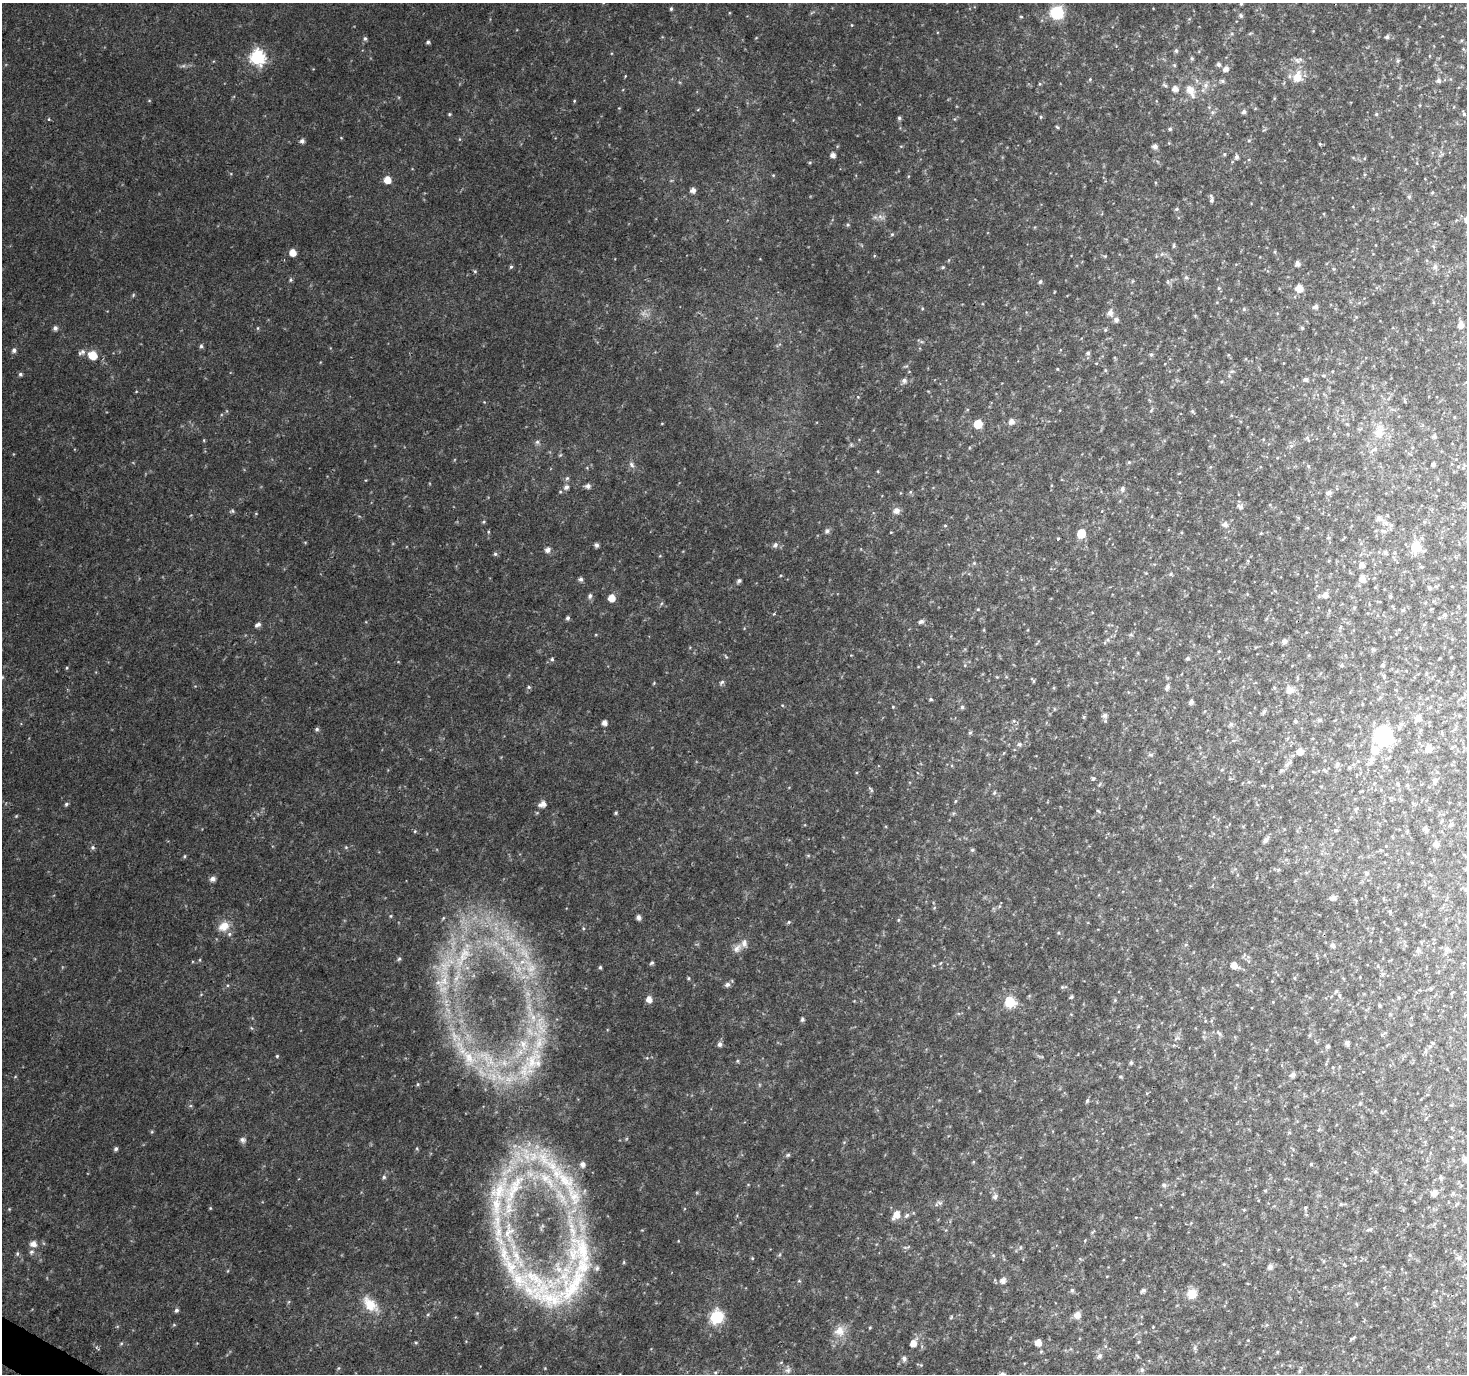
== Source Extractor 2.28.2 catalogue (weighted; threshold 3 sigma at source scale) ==
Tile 7 of 4 x 4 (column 3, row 2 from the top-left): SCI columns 2931-4395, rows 2937-4308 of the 5865 x 5939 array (HDU 1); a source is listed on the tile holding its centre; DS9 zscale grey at full resolution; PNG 1469 x 1376 px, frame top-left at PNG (2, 3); no overlay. Shown black and unused: <1% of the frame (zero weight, under 2 of 3 exposures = <1% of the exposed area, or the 3 px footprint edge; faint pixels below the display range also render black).
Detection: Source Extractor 2.28.2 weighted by HDU 2 'WHT'; one run over the whole footprint, this tile lists its part. Background 0.0253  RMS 0.0055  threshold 0.0249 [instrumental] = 3 sigma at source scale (4.5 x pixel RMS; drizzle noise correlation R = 1.50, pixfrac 1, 0.0396/0.0396 arcsec/px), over >= 5 px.
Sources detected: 451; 9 too faint to see at this stretch — not listed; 29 inside a brighter listed object's ellipse — not listed separately; the other 413 listed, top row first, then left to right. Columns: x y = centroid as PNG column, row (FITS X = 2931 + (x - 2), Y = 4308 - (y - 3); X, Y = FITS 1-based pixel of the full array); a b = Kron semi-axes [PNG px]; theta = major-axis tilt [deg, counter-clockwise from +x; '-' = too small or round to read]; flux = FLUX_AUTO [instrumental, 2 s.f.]
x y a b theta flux
1241 4 4 3 - 0.69
671 9 5 4 - 0.93
1057 13 10 9 - 31
1241 16 6 5 - 1.2
1021 17 5 3 - 0.58
852 25 4 4 - 0.53
1250 33 6 3 20 0.6
1387 37 6 5 - 1.4
756 38 5 3 - 0.43
365 39 6 5 - 1.3
428 42 4 4 - 1.1
1176 51 5 4 - 1.3
257 57 7 7 - 130
1192 58 5 5 - 0.96
1298 60 13 8 9 3
1398 61 7 6 - 1.1
1218 64 5 5 - 1.6
1174 65 5 4 - 0.76
1226 69 6 5 - 3
625 76 5 3 - 0.46
1297 77 12 10 71 9.7
1090 79 5 4 - 0.68
1222 81 6 5 - 1.1
1438 81 6 6 - 1.9
1040 84 5 4 - 0.66
1165 85 8 5 -36 1.2
1206 85 8 8 - 2.8
1175 89 6 6 - 3.7
1190 91 20 11 -63 7.5
149 101 5 3 - 0.48
574 101 4 3 - 0.55
619 108 4 4 - 0.43
1212 112 7 5 20 1.3
1244 112 5 4 - 1.9
449 114 5 4 - 0.69
1376 114 5 4 - 0.93
1464 114 6 4 -70 0.95
1041 117 5 4 - 0.69
899 118 5 5 - 1.1
49 119 4 3 - 0.51
955 119 6 4 90 0.59
1057 127 5 4 - 0.78
1170 129 5 4 - 1.1
341 138 5 3 - 0.42
459 139 5 3 - 0.6
1249 140 5 5 - 0.77
302 141 5 5 - 2
1320 144 4 4 - 0.7
901 146 5 3 - 0.53
1155 146 5 5 - 2.7
1224 154 5 4 - 0.8
833 155 5 5 - 3
1236 157 6 5 - 1.6
1364 158 5 3 - 0.61
810 162 5 3 - 0.62
773 175 5 4 - 0.59
908 176 5 3 - 0.48
387 180 6 6 - 7.3
693 190 5 5 - 3.1
1432 192 5 4 - 0.67
1409 197 6 5 - 1.1
1211 200 7 6 - 1.5
1176 209 5 4 - 0.9
1324 214 4 3 - 0.46
881 217 12 6 -27 2.5
848 225 5 5 - 0.97
892 234 5 5 - 0.82
1174 246 6 4 89 0.85
293 252 5 5 - 6.9
1275 252 5 3 - 0.65
1162 254 6 5 - 1.1
874 256 5 3 - 0.48
1105 256 4 4 - 0.63
1297 264 5 5 - 2.8
511 267 5 4 - 0.92
943 267 5 4 - 0.72
1435 267 8 7 - 2.3
1333 269 6 4 -88 0.69
475 271 5 4 - 0.76
1186 277 7 6 - 1.3
290 280 7 4 84 0.94
1132 281 5 3 - 0.58
1040 282 5 5 - 1.2
1168 282 7 5 -49 1.1
1219 288 5 5 - 0.77
1299 288 6 6 - 8.8
1054 292 4 2 - 0.37
133 295 5 5 - 0.74
1315 307 5 5 - 2.2
922 308 5 4 - 0.66
1244 309 5 5 - 1
1110 313 11 9 83 3.3
1461 325 6 5 - 4.1
55 328 5 5 - 2
258 328 5 3 - 0.62
1302 328 5 5 - 0.73
1105 330 5 5 - 0.76
201 346 6 5 - 1.1
14 350 6 6 - 1.7
82 352 10 7 29 2.3
1088 353 6 5 - 1.4
93 355 7 7 - 12
1151 355 6 5 - 1
1096 363 4 3 - 0.38
1057 369 4 4 - 0.5
1105 370 6 4 -72 0.67
20 374 5 5 - 1.2
1323 375 6 4 5 0.85
1305 379 6 4 -1 1.9
904 380 7 6 - 2.2
1221 381 5 3 - 0.64
136 392 5 3 - 0.47
858 397 4 4 - 0.49
1405 401 6 4 -89 0.68
1151 410 7 4 58 0.87
1192 411 6 4 -45 0.8
1454 417 4 2 - 0.38
1011 421 6 6 - 3.3
662 423 4 3 - 0.44
978 424 6 6 - 16
1347 424 7 4 -43 0.91
1379 432 22 15 66 12
1434 436 5 4 - 1.5
1307 438 7 5 -60 1.1
1263 439 4 3 - 0.47
204 440 5 3 - 0.5
537 442 8 6 -15 1.5
851 445 5 5 - 0.87
1291 446 6 6 - 1.3
560 455 6 4 44 0.68
1129 462 5 5 - 0.75
1433 464 4 4 - 1.6
632 465 11 6 -62 2.2
1308 466 5 4 - 0.75
1463 468 6 4 18 0.62
878 471 5 4 - 0.58
567 478 6 5 - 1.1
588 486 6 5 - 2.4
566 487 7 6 - 2.5
1122 489 7 6 - 1.9
910 492 6 5 - 0.9
1329 493 6 5 - 2.3
1240 507 7 6 - 2
232 511 7 5 15 0.96
896 511 9 8 - 3.4
256 513 5 3 - 0.44
1379 518 10 7 -27 2.6
484 522 5 5 - 0.81
1225 524 7 6 - 2.6
945 525 5 3 - 0.53
827 531 8 6 78 1.5
1384 531 11 6 -7 1.9
488 532 5 3 - 0.6
891 532 4 2 - 0.43
1081 533 6 5 - 17
1058 538 3 3 - 2.4
1328 538 5 3 - 0.58
596 545 5 4 - 1.8
775 545 8 7 - 2
1416 547 7 6 - 32
547 550 6 5 - 2.7
1385 552 6 5 - 1.4
495 554 6 5 - 1.1
1248 561 4 4 - 1.2
974 563 5 4 - 0.71
1362 565 5 5 - 3.2
1146 573 4 4 - 0.48
1171 574 6 5 - 0.87
781 575 5 3 - 0.53
581 579 5 5 - 1.7
1362 579 7 6 - 4.2
739 581 6 4 40 1.4
1375 587 4 4 - 0.51
1430 588 7 5 -64 1.1
1325 595 9 8 - 2.8
590 596 7 5 75 1.6
612 598 6 6 - 7.2
661 603 7 4 45 0.83
978 609 5 4 - 0.51
1329 610 5 3 - 0.43
1403 610 6 5 - 1.1
774 614 4 3 - 0.8
1445 615 6 5 - 1.4
568 618 5 4 - 1.5
921 621 7 5 24 1.6
257 625 8 5 35 1.9
984 630 5 3 - 0.49
1131 635 6 4 -18 0.72
1107 640 5 5 - 0.99
1284 641 7 6 - 1.8
1373 649 6 5 - 0.8
1219 651 4 4 - 0.6
726 657 7 4 -58 0.7
1451 657 3 2 - 0.41
1188 658 5 5 - 1.1
1439 658 4 2 - 0.36
552 659 5 4 - 0.97
965 665 5 3 - 0.59
1342 665 5 5 - 0.83
1383 665 4 4 - 1.1
67 668 5 4 - 0.67
1384 676 5 5 - 0.75
2 677 5 4 - 0.69
997 677 5 3 - 0.48
1297 678 6 3 -72 0.62
1033 681 7 4 -66 0.8
722 682 8 5 56 1.4
654 683 5 3 - 0.5
529 687 5 4 - 0.87
1167 687 6 5 - 2
1290 690 11 10 - 4.2
1380 697 5 5 - 0.85
931 699 5 4 - 0.89
1191 702 5 4 - 1.9
782 705 4 3 - 0.53
893 707 4 4 - 0.53
962 707 5 5 - 1.2
1054 709 6 4 -90 0.59
1264 711 7 5 72 1.2
1105 715 7 7 - 2.2
1084 717 5 4 - 0.74
1418 718 7 6 - 4.4
1320 720 6 5 - 1.2
1014 721 6 3 -17 0.78
1295 721 4 4 - 1.2
604 723 5 4 - 3.3
1231 724 6 6 - 1.4
317 729 6 5 - 1.2
970 732 6 5 - 0.87
1386 737 17 12 -38 58
1019 744 8 7 - 1.5
1452 748 5 4 - 0.68
1428 749 6 6 - 6.3
1375 750 7 7 - 11
1300 751 6 6 - 5.1
1004 753 5 3 - 0.49
1150 755 8 4 -9 1
1371 759 11 7 44 2.7
1287 764 13 6 41 2.6
1337 764 7 5 68 1.7
1353 764 5 3 - 0.69
1349 767 5 4 - 0.81
1324 770 8 3 -34 0.78
1093 779 6 5 - 0.96
1434 781 7 6 - 1.6
1099 785 7 4 58 0.86
1407 785 6 4 -76 0.9
871 790 10 3 -50 0.94
994 793 7 4 63 0.86
955 801 5 3 - 0.57
66 804 6 5 - 1.1
543 804 8 6 22 4.1
1356 809 7 4 45 0.73
1098 811 8 4 -36 0.82
537 813 5 3 - 0.54
616 813 4 3 - 0.84
16 816 6 3 45 0.6
1451 825 6 5 - 1.5
1425 829 5 4 - 2.5
1336 830 5 4 - 0.87
415 831 5 5 - 0.72
1407 831 5 3 - 0.53
1266 840 10 5 51 2
1436 844 6 5 - 2.7
1386 846 3 3 - 0.39
93 847 6 6 - 1.3
346 847 5 5 - 0.8
972 850 6 5 - 0.99
808 855 6 4 0 0.75
184 856 5 4 - 0.75
1466 869 4 3 - 0.63
1278 870 5 4 - 0.75
1367 873 6 6 - 1.2
213 879 6 5 - 2.8
1466 890 7 5 -31 0.92
1333 898 6 5 - 2.8
999 906 6 4 88 0.79
934 908 6 3 20 0.6
1390 911 6 5 - 1.1
391 916 5 4 - 0.61
638 917 5 5 - 2.5
443 918 6 4 47 0.75
898 920 5 5 - 0.73
789 922 5 4 - 0.71
224 926 16 12 33 7.8
583 928 5 3 - 0.62
1058 933 5 4 - 0.64
495 944 12 9 28 6
1332 945 6 6 - 2
737 948 13 9 48 3.9
1447 949 9 7 -30 2.2
1418 950 7 7 - 1.8
463 957 50 16 61 45
399 959 6 5 - 0.94
200 960 5 3 - 0.59
652 963 6 5 - 1.1
940 963 5 3 - 0.59
1234 965 8 6 -30 5.7
1378 966 5 3 - 0.61
530 967 33 16 -61 26
600 967 5 4 - 0.9
1383 974 6 5 - 1.2
688 978 5 4 - 0.71
1295 978 5 3 - 0.6
727 985 7 6 - 2
1063 987 10 4 0 0.99
1431 988 6 4 0 0.73
1336 991 6 5 - 1.1
1071 997 5 4 - 0.88
649 999 6 5 - 4.6
1115 1000 5 5 - 0.76
1010 1002 14 13 - 11
1273 1002 4 3 - 0.41
1379 1005 4 3 - 0.85
532 1016 25 11 -59 14
802 1019 5 4 - 1.2
252 1028 6 3 -68 0.7
1219 1033 10 5 -46 1.5
1309 1035 5 5 - 0.74
1177 1038 10 4 28 1.2
1347 1043 5 4 - 1.6
1433 1043 5 4 - 0.79
720 1044 6 6 - 1.9
1174 1045 6 4 18 0.68
1328 1046 4 4 - 1.7
1425 1051 9 5 84 1.3
277 1056 4 4 - 0.71
469 1058 34 21 -60 32
533 1061 44 26 66 43
737 1061 5 4 - 0.68
1131 1063 6 4 89 0.98
1293 1074 7 5 43 2.3
15 1077 5 3 - 0.51
1121 1077 6 4 5 0.75
418 1084 5 5 - 0.76
1087 1100 6 4 63 0.96
1360 1103 5 4 - 0.64
152 1132 5 4 - 0.67
1289 1132 5 3 - 0.65
243 1140 8 7 - 1.9
116 1149 5 4 - 1.4
788 1155 6 5 - 1
1465 1159 7 6 - 2.7
973 1162 5 4 - 0.55
1311 1164 4 4 - 0.65
1375 1171 6 5 - 1
384 1177 7 5 65 1.3
1441 1178 7 4 -68 1
1164 1185 6 6 - 1.7
1265 1191 5 4 - 0.67
1434 1193 8 7 - 2.9
1453 1193 6 5 - 1.1
995 1196 8 6 56 1.8
940 1203 11 6 -14 1.9
1341 1204 6 4 44 0.67
498 1205 154 38 -82 110
210 1208 4 4 - 0.59
1305 1208 5 4 - 0.88
9 1209 4 4 - 0.51
896 1215 10 6 54 6.8
907 1215 9 6 41 1.7
1369 1230 10 4 5 1.3
1093 1232 8 3 44 0.66
33 1244 7 6 - 4.1
906 1247 11 3 17 1
31 1252 8 6 30 1.6
17 1254 7 5 -90 1
779 1255 6 4 45 0.8
993 1255 6 4 -19 0.7
1410 1255 6 5 - 1
583 1256 135 42 -75 120
752 1258 5 4 - 0.62
1459 1258 7 7 - 1.7
1323 1261 6 4 89 0.61
1224 1264 5 4 - 0.6
1270 1267 6 5 - 3
1107 1276 4 3 - 0.38
1003 1280 6 6 - 3.3
799 1281 5 3 - 0.56
1072 1290 6 5 - 1.3
1143 1290 5 4 - 1.8
1192 1294 13 12 - 6.7
288 1302 6 4 70 0.69
370 1304 23 13 -47 13
176 1310 6 5 - 1.4
428 1314 5 3 - 0.72
1077 1315 7 7 - 4.6
717 1317 7 6 - 94
951 1317 6 4 47 0.67
174 1325 5 4 - 0.66
870 1327 4 3 - 0.56
1153 1327 4 4 - 0.42
839 1331 16 14 20 7.9
1353 1338 8 3 36 0.9
1139 1342 5 3 - 0.63
121 1343 6 4 2 0.78
416 1343 5 4 - 0.73
913 1343 8 6 56 5
1038 1343 6 5 - 5.9
1105 1346 6 4 -72 0.81
1195 1348 7 5 83 1.2
1277 1352 5 4 - 0.61
1099 1356 8 6 56 2
1137 1356 7 3 -53 0.76
904 1359 6 6 - 2.2
781 1362 6 3 20 0.61
921 1365 4 4 - 0.62
338 1368 6 5 - 0.8
788 1369 12 7 85 2.3
1142 1370 7 6 - 1.5
1299 1371 6 5 - 0.88
715 1373 5 4 - 0.75
1002 1374 6 5 - 1.8
Isophote crosses this tile's border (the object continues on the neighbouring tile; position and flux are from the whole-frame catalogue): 6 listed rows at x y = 1241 4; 2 677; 1466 869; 1466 890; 1465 1159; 1002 1374
Unlisted compact peaks at least as high as the median listed source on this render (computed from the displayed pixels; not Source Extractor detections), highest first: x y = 190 1106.